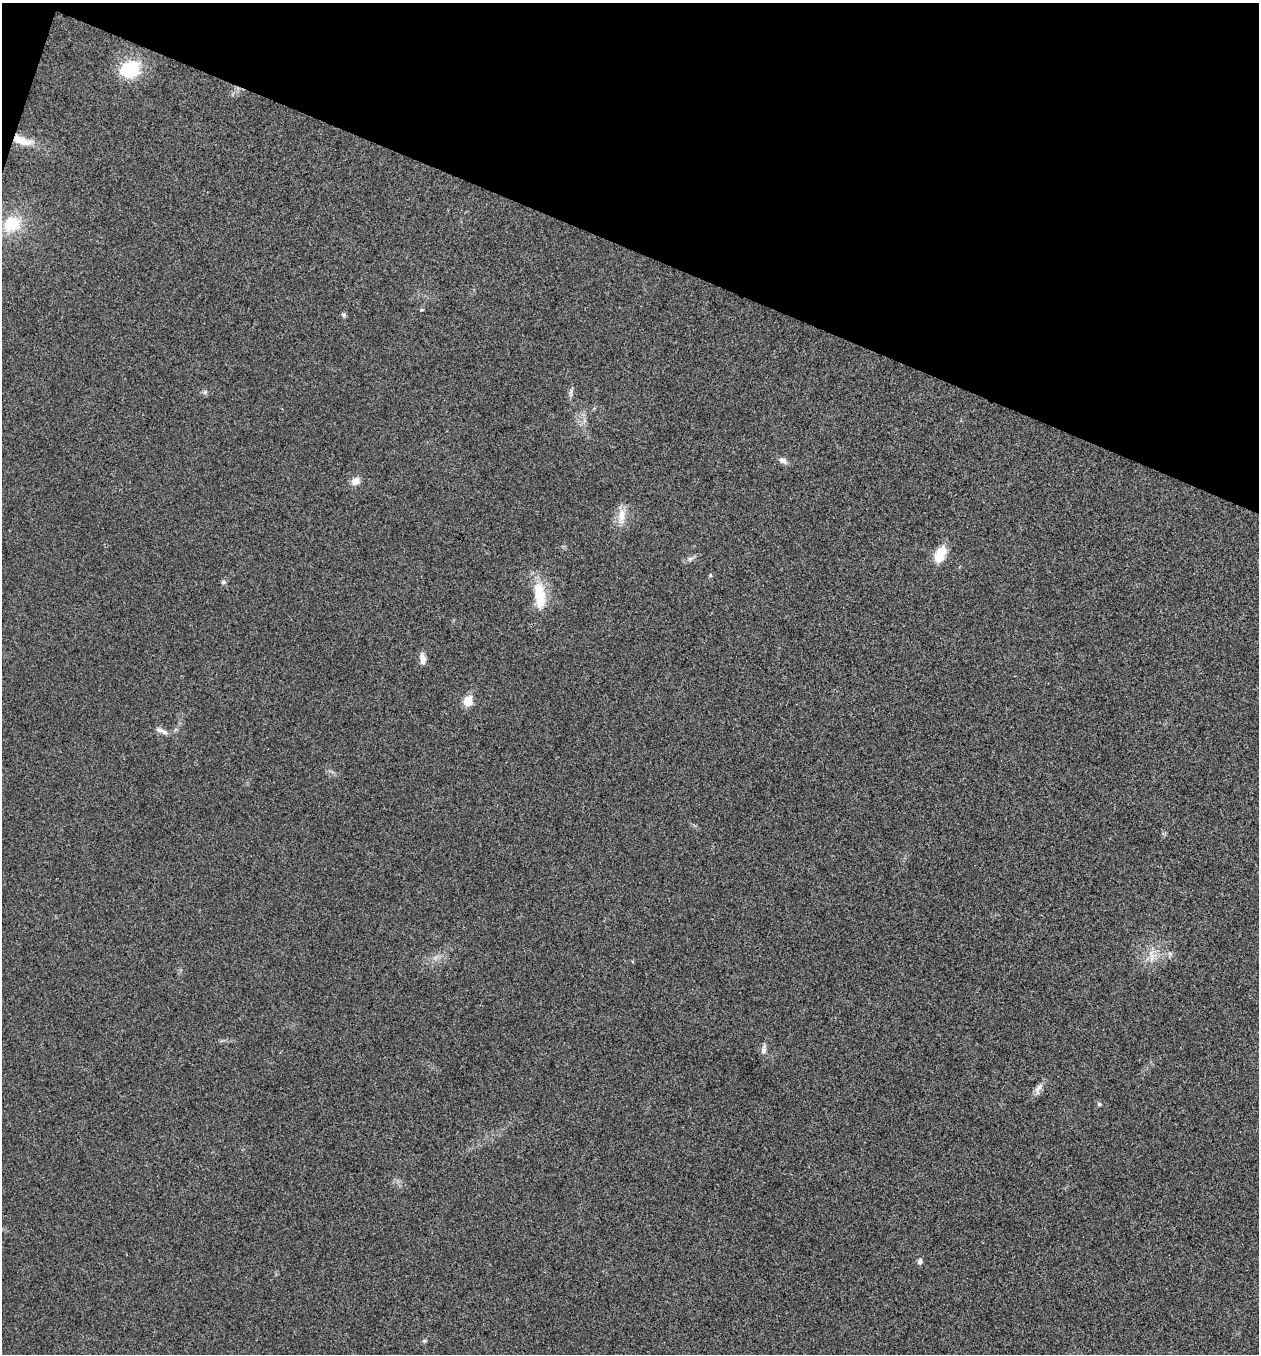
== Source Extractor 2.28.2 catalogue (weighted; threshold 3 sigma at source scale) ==
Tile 2 of 4 x 4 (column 2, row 1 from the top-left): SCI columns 1394-2650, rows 4064-5415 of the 5431 x 5418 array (HDU 1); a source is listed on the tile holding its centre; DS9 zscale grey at full resolution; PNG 1261 x 1356 px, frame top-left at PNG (2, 3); no overlay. Shown black and unused: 19% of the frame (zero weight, under 3 of 4 exposures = <1% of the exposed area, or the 3 px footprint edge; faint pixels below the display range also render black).
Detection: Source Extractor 2.28.2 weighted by HDU 2 'WHT'; one run over the whole footprint, this tile lists its part. Background 0.0238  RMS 0.0052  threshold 0.0236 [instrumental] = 3 sigma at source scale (4.5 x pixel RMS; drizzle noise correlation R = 1.50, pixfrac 1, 0.05/0.05 arcsec/px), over >= 5 px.
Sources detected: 26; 1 inside a brighter object's white glare — not listed; the other 25 listed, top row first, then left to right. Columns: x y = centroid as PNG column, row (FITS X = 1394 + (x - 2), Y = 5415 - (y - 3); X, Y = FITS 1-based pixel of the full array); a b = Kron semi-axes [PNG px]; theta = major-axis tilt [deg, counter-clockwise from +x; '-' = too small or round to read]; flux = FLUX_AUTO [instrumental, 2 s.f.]
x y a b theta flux
130 69 26 20 18 21
22 141 26 9 -18 8.6
12 224 21 17 31 17
422 310 5 3 - 0.52
344 315 6 6 - 0.99
205 392 7 4 45 0.92
571 393 13 4 87 1.5
783 460 11 7 -26 2.3
355 481 11 9 32 3.6
622 516 23 9 85 6.3
939 558 6 5 - 17
690 559 6 6 - 1.3
710 575 5 4 - 0.72
223 582 6 6 - 1.1
539 594 36 13 -83 16
423 659 14 6 -82 3.2
468 701 6 5 - 19
162 731 18 5 -24 2.7
1170 954 7 4 -71 0.95
1152 957 15 6 83 3.5
763 1050 12 6 82 2.2
1038 1089 19 7 62 3
1099 1104 4 4 - 0.93
920 1261 7 6 - 1.5
424 1341 5 5 - 0.77
Overlapping masked pixels (flux is a lower limit): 1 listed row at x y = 22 141